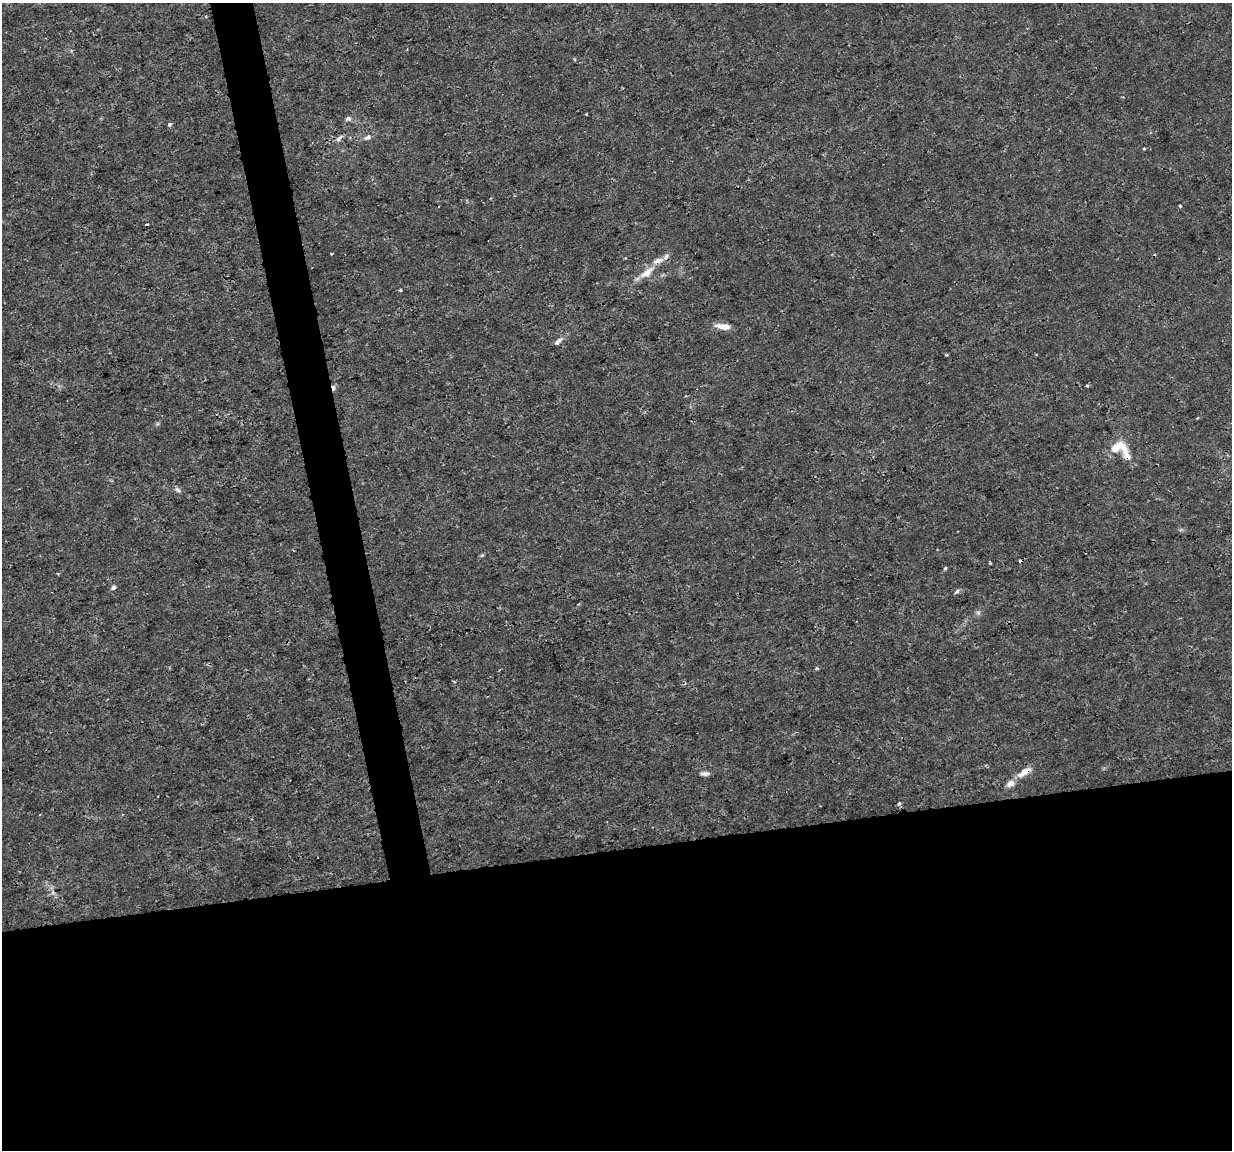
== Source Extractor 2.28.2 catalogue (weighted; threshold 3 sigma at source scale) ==
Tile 15 of 4 x 4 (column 3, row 4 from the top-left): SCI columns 2463-3692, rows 79-1226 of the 4923 x 4703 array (HDU 1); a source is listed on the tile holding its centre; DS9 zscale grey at full resolution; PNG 1234 x 1152 px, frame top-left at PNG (2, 3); no overlay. Shown black and unused: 29% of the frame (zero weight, under 3 of 4 exposures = <1% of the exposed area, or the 3 px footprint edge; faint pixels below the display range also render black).
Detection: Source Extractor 2.28.2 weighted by HDU 2 'WHT'; one run over the whole footprint, this tile lists its part. Background 0.00291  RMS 8.1e-04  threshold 0.00363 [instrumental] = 3 sigma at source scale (4.5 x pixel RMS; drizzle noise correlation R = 1.50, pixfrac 1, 0.0396/0.0396 arcsec/px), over >= 5 px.
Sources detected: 34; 4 cosmic-ray / hot-pixel residue — not listed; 2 inside a brighter listed object's ellipse — not listed separately; the other 28 listed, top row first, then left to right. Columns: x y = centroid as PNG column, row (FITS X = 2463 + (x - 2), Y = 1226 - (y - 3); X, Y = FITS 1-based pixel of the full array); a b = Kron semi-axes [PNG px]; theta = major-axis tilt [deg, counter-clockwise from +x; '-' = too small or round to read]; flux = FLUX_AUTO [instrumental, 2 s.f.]
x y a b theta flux
586 114 3 2 - 0.075
348 119 8 6 12 0.26
169 124 5 4 - 0.17
368 137 10 7 33 0.32
339 138 11 5 43 0.27
1144 149 4 3 - 0.13
1180 206 3 3 - 0.22
331 254 3 2 - 0.086
647 272 24 10 38 1.2
400 290 3 3 - 0.13
723 326 18 7 -8 0.84
558 341 15 5 39 0.36
1087 386 5 3 - 0.081
1118 447 23 13 6 1.7
177 490 9 6 -39 0.22
482 555 6 4 44 0.11
990 563 3 3 - 0.082
945 568 4 4 - 0.093
113 587 7 6 - 0.19
957 591 8 4 41 0.16
978 613 7 6 - 0.19
817 668 5 3 - 0.094
454 682 4 3 - 0.077
1025 771 16 8 34 0.92
705 774 11 5 2 0.3
1010 783 11 8 32 0.53
899 803 6 4 39 0.15
53 892 6 4 72 0.16
Overlapping masked pixels (flux is a lower limit): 1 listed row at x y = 1025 771